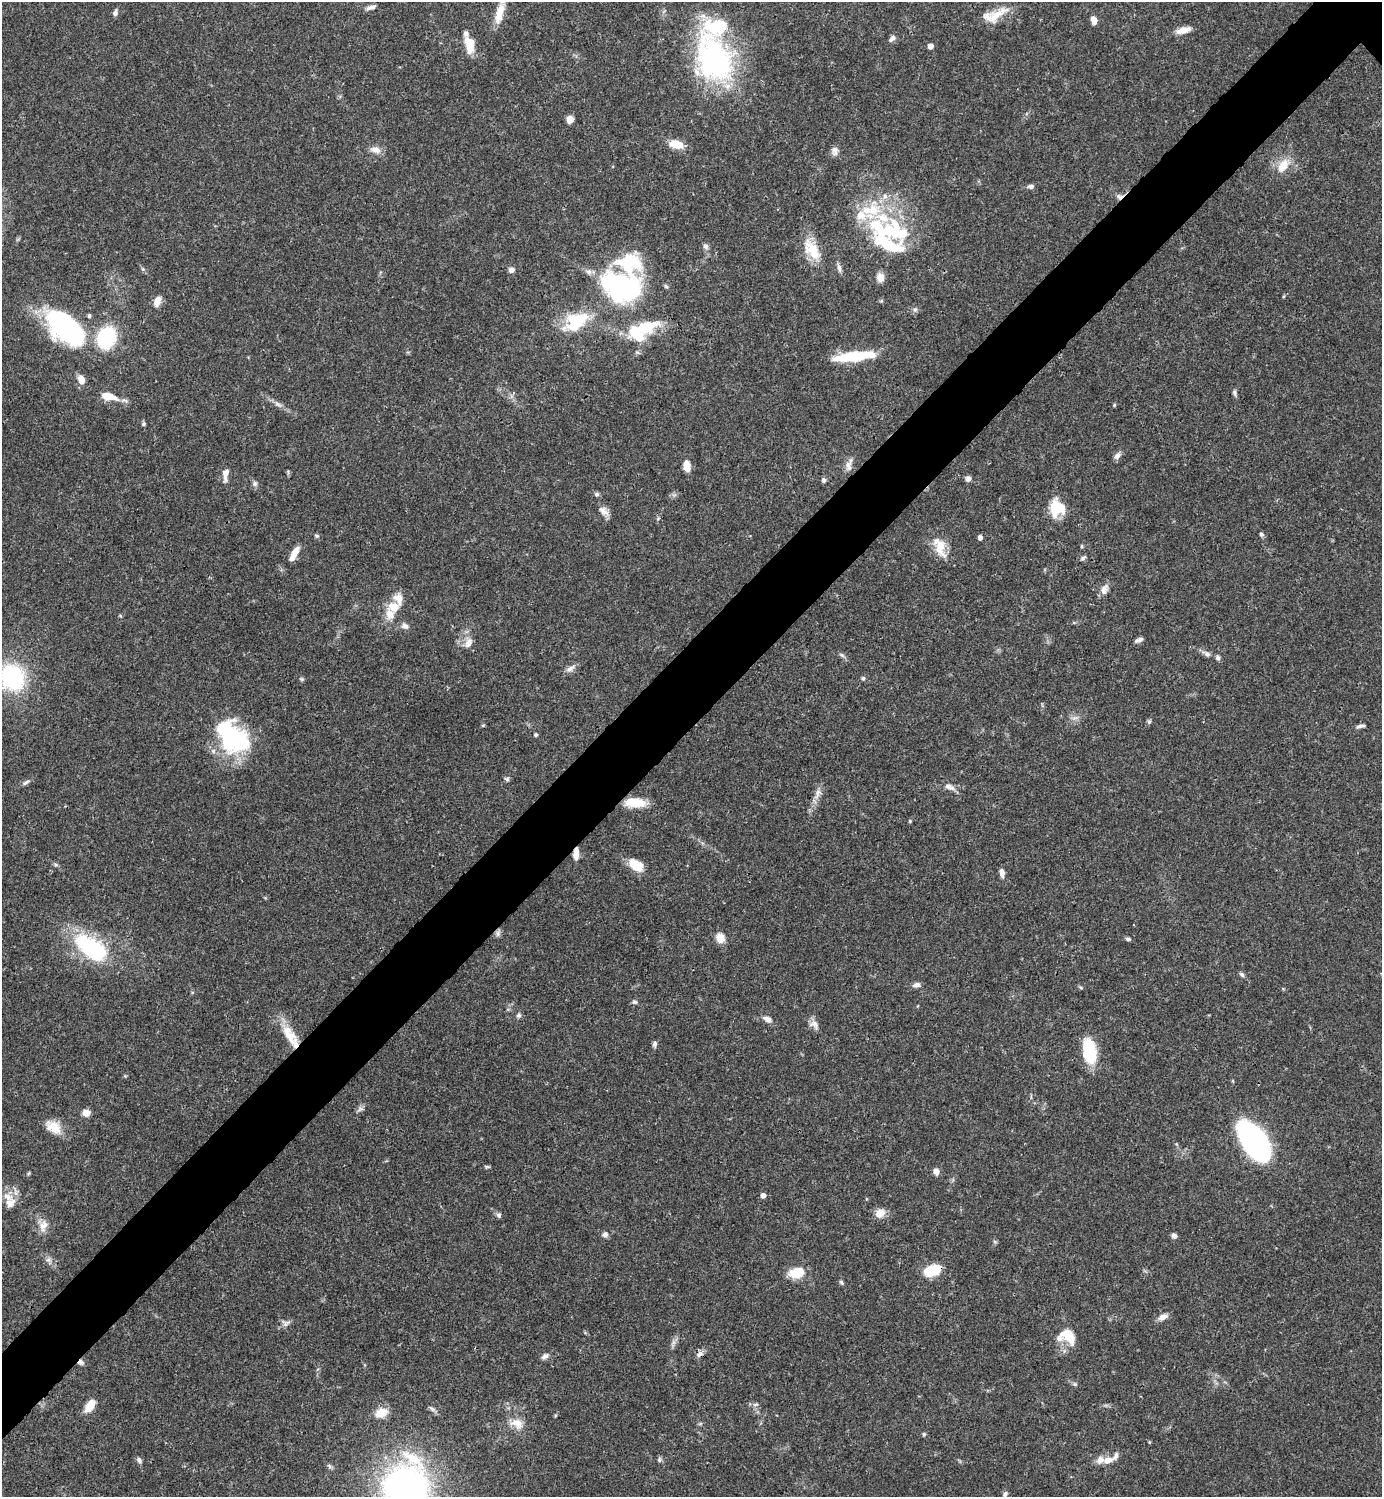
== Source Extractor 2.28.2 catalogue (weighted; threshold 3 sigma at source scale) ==
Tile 7 of 4 x 4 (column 3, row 2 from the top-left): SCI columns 3062-4441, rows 2990-4484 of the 5980 x 5981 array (HDU 1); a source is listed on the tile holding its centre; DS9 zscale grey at full resolution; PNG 1384 x 1499 px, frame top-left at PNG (2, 2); no overlay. Shown black and unused: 6% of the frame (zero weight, under 3 of 4 exposures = <1% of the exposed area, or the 3 px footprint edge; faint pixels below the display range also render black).
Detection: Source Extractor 2.28.2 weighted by HDU 2 'WHT'; one run over the whole footprint, this tile lists its part. Background 0.0387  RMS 0.0026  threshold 0.0117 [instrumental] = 3 sigma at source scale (4.5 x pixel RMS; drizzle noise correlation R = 1.50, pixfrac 1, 0.05/0.05 arcsec/px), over >= 5 px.
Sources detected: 152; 3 inside a brighter object's white glare — not listed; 18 inside a brighter listed object's ellipse — not listed separately; the other 131 listed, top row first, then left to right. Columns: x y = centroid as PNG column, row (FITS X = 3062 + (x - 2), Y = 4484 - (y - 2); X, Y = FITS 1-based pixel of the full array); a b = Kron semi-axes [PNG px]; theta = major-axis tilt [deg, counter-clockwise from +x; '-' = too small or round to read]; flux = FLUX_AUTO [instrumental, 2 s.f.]
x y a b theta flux
371 7 14 5 13 1
115 13 7 6 - 0.84
499 13 28 10 76 4.6
995 16 32 15 16 5.5
1094 20 8 5 -71 2
1183 30 18 7 16 2.5
892 38 9 5 42 1
470 44 19 11 -79 5.2
930 46 4 4 - 2.2
714 58 63 40 -68 53
570 120 7 6 - 2.1
676 144 15 8 -12 4.7
375 150 15 8 -9 1.9
835 151 12 7 -86 1.2
1283 166 22 13 57 4.4
1031 186 8 5 3 0.81
885 196 9 6 77 1.2
1119 196 10 6 -11 0.99
892 230 45 33 15 24
705 246 8 7 - 0.82
812 250 30 15 -55 6.6
839 268 12 5 -77 0.95
143 269 6 4 -45 0.42
511 270 7 6 - 0.96
880 277 11 9 -70 1.8
621 286 52 35 -19 41
157 301 12 7 69 2.2
915 309 6 5 - 0.57
576 321 31 18 30 12
646 327 38 15 24 11
65 328 50 26 -40 37
106 338 18 14 67 22
854 356 40 8 6 15
81 380 10 8 -67 2.2
1235 393 10 4 -85 0.62
108 396 20 8 -13 4.7
278 404 11 5 -25 1
1114 405 4 4 - 0.29
143 424 5 5 - 0.48
1117 456 10 7 40 1.2
687 466 11 7 -83 2.8
848 466 16 8 -80 1.7
225 474 14 6 86 2.1
968 479 6 6 - 1
824 480 6 5 - 0.7
255 484 7 6 - 0.74
597 494 6 5 - 0.55
1057 508 17 16 - 8
603 511 14 9 -42 1.8
1261 534 6 5 - 0.51
317 536 6 5 - 0.41
980 538 5 5 - 0.88
1082 546 5 3 - 0.28
940 547 30 13 -71 5
294 553 20 7 62 2.7
1083 558 8 5 45 0.58
1104 589 16 8 64 1.7
394 607 16 13 6 3.9
405 626 11 7 -31 1.1
1139 640 11 5 21 0.88
469 643 14 9 67 2
1207 654 14 6 -24 1.1
842 655 8 5 -36 0.61
570 668 15 7 35 1.3
13 677 22 18 -63 31
863 678 6 5 - 0.43
302 679 5 5 - 0.39
1075 718 9 4 22 0.86
1149 721 7 5 68 0.48
1360 726 11 4 14 0.78
536 735 4 4 - 0.46
235 737 40 27 47 22
507 779 7 5 -17 0.51
26 782 12 5 29 0.76
949 787 14 7 -21 1.7
817 794 20 6 72 2
635 803 25 10 -3 5.5
910 821 5 4 - 0.27
576 854 12 6 88 2.2
56 865 6 4 -19 0.42
636 866 14 9 -33 7.1
1002 873 11 6 -85 1.2
498 933 9 6 76 0.75
720 938 11 10 - 2.8
1128 939 7 4 -9 0.54
92 948 39 20 -35 27
1242 974 7 5 -50 0.61
917 985 8 6 10 1.2
1081 988 6 3 -20 0.33
635 1002 7 5 -10 0.6
519 1015 7 6 - 0.62
767 1019 11 7 -30 1.5
814 1025 15 10 -45 1.6
290 1035 30 14 -54 6.6
655 1044 8 5 -87 0.66
1089 1051 21 10 -77 18
360 1109 8 5 45 0.73
86 1113 8 7 - 2
53 1127 21 13 -31 4.4
1255 1142 35 17 -56 91
936 1171 7 6 - 1.4
29 1173 6 4 70 0.29
763 1196 4 4 - 1.4
10 1203 14 12 48 2.6
880 1213 14 12 32 2.3
499 1215 7 6 - 0.63
43 1226 17 11 79 2.6
605 1234 8 7 - 0.95
1174 1236 7 6 - 0.91
48 1260 10 6 -15 1
932 1270 18 10 20 8.1
797 1273 18 11 11 5.8
841 1282 6 5 - 0.47
1163 1317 12 7 24 1.7
286 1323 13 8 1 1.2
1069 1337 24 18 -4 5.4
699 1354 10 6 33 1.1
545 1356 10 7 31 0.98
81 1362 8 7 - 0.83
1075 1384 6 5 - 0.46
755 1404 9 4 9 0.58
90 1405 13 7 53 4.6
432 1409 11 5 -34 0.72
381 1413 13 9 16 4.2
517 1423 20 13 -20 3.4
924 1434 6 4 75 0.38
139 1460 9 6 -54 0.69
659 1460 8 5 89 0.53
1108 1460 14 8 17 2.4
406 1486 39 36 75 110
1005 1494 7 5 55 0.69
Overlapping masked pixels (flux is a lower limit): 5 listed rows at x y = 1119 196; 576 854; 932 1270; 699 1354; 81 1362
Isophote crosses this tile's border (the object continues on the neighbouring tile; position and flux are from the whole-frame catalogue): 4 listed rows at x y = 499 13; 714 58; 13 677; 406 1486